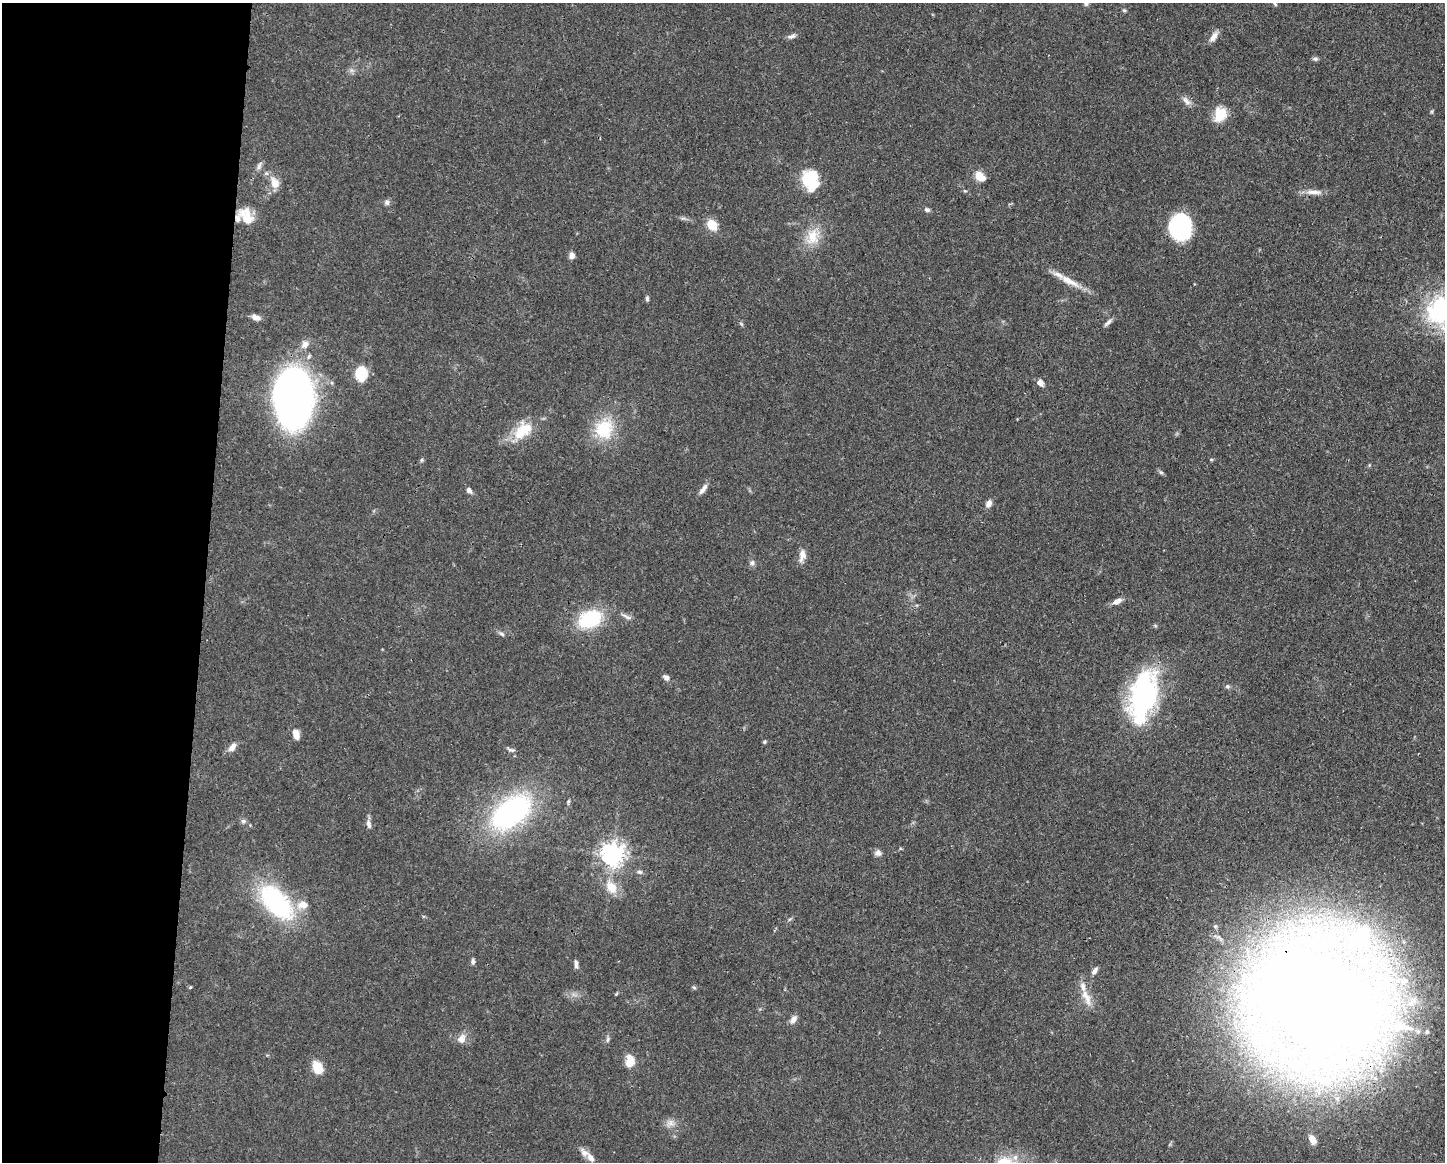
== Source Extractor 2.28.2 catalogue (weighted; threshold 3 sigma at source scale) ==
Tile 4 of 3 x 4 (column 1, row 2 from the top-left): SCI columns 114-1556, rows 2326-3485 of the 4668 x 4652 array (HDU 1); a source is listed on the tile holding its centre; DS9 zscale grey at full resolution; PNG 1447 x 1164 px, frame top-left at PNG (2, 3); no overlay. Shown black and unused: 14% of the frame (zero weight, under 3 of 4 exposures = <1% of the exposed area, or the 3 px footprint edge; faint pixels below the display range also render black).
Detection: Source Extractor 2.28.2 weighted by HDU 2 'WHT'; one run over the whole footprint, this tile lists its part. Background 0.0443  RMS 0.0029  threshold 0.0129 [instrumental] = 3 sigma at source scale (4.5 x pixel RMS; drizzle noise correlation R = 1.50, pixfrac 1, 0.05/0.05 arcsec/px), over >= 5 px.
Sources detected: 86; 8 inside a brighter listed object's ellipse — not listed separately; the other 78 listed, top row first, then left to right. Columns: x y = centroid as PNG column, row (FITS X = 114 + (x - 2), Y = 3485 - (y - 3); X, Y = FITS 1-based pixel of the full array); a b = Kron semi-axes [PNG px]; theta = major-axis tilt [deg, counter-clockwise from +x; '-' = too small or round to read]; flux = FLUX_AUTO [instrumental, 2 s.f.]
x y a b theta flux
1086 3 7 5 -49 0.61
1275 3 10 5 85 0.62
1124 10 5 4 - 0.41
791 36 12 6 17 1
1213 37 14 7 56 1.9
1315 59 8 5 -7 0.61
1186 101 15 6 -50 1.5
1220 114 17 13 72 6.3
259 166 13 5 66 1
979 176 7 5 -42 13
810 179 18 14 -73 15
275 183 17 11 -71 3.4
1314 192 24 6 0 2.4
387 202 8 7 - 0.86
927 210 8 6 -20 0.77
246 216 23 14 -51 5.6
712 225 10 8 -53 6.3
1181 227 21 17 -90 33
813 237 25 18 69 6.7
572 255 8 6 -88 1.4
1069 281 33 9 -27 4.9
647 298 7 4 -89 0.54
1442 311 36 31 -59 41
256 317 10 6 -23 1.6
1108 322 14 5 41 1
741 324 8 3 -45 0.4
305 344 12 9 44 1.8
361 373 13 11 -89 9.5
1040 382 6 5 - 2.2
294 398 33 23 -88 250
604 429 28 25 60 12
523 430 28 18 45 8.6
422 460 5 5 - 0.43
1161 472 7 5 -42 0.54
703 489 16 6 54 1.6
469 490 7 5 -52 1.1
989 504 9 6 61 1.5
802 555 17 8 81 2.2
752 563 7 6 - 0.84
1117 601 12 6 27 1.7
627 617 16 5 -24 1.2
590 619 30 21 22 16
502 634 8 5 -28 0.65
666 677 9 6 -33 1.1
1227 686 6 5 - 0.52
1143 696 50 23 78 60
296 734 12 7 -78 2.2
764 742 5 4 - 0.4
232 747 13 7 50 1.7
511 750 12 5 -16 0.77
511 812 46 26 37 56
243 821 7 6 - 0.77
369 824 12 6 -79 1.2
878 853 9 8 - 1.1
613 854 8 7 - 230
640 872 7 5 -15 0.69
611 887 20 13 -58 5.1
276 902 51 27 -47 34
790 919 6 4 70 0.39
1364 940 78 54 -52 88
473 961 7 5 -86 0.69
576 964 11 4 -84 0.96
1094 971 10 6 57 1.1
190 987 4 4 - 0.3
694 987 5 4 - 0.43
1086 997 26 9 -65 3.8
1318 1001 46 39 -34 1200
793 1019 10 7 53 1.5
1398 1027 13 9 21 2.3
1427 1032 5 4 - 0.47
462 1039 13 10 64 2
607 1040 8 4 88 0.62
630 1061 10 8 88 5.4
317 1068 10 7 -66 7.9
1330 1069 59 34 77 53
670 1123 12 9 22 1.8
1312 1139 10 6 -63 3
590 1158 14 8 -55 1.9
Overlapping masked pixels (flux is a lower limit): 3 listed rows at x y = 1442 311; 294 398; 1318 1001
Isophote crosses this tile's border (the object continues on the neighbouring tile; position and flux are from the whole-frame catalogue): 3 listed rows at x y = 1086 3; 1275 3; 1442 311